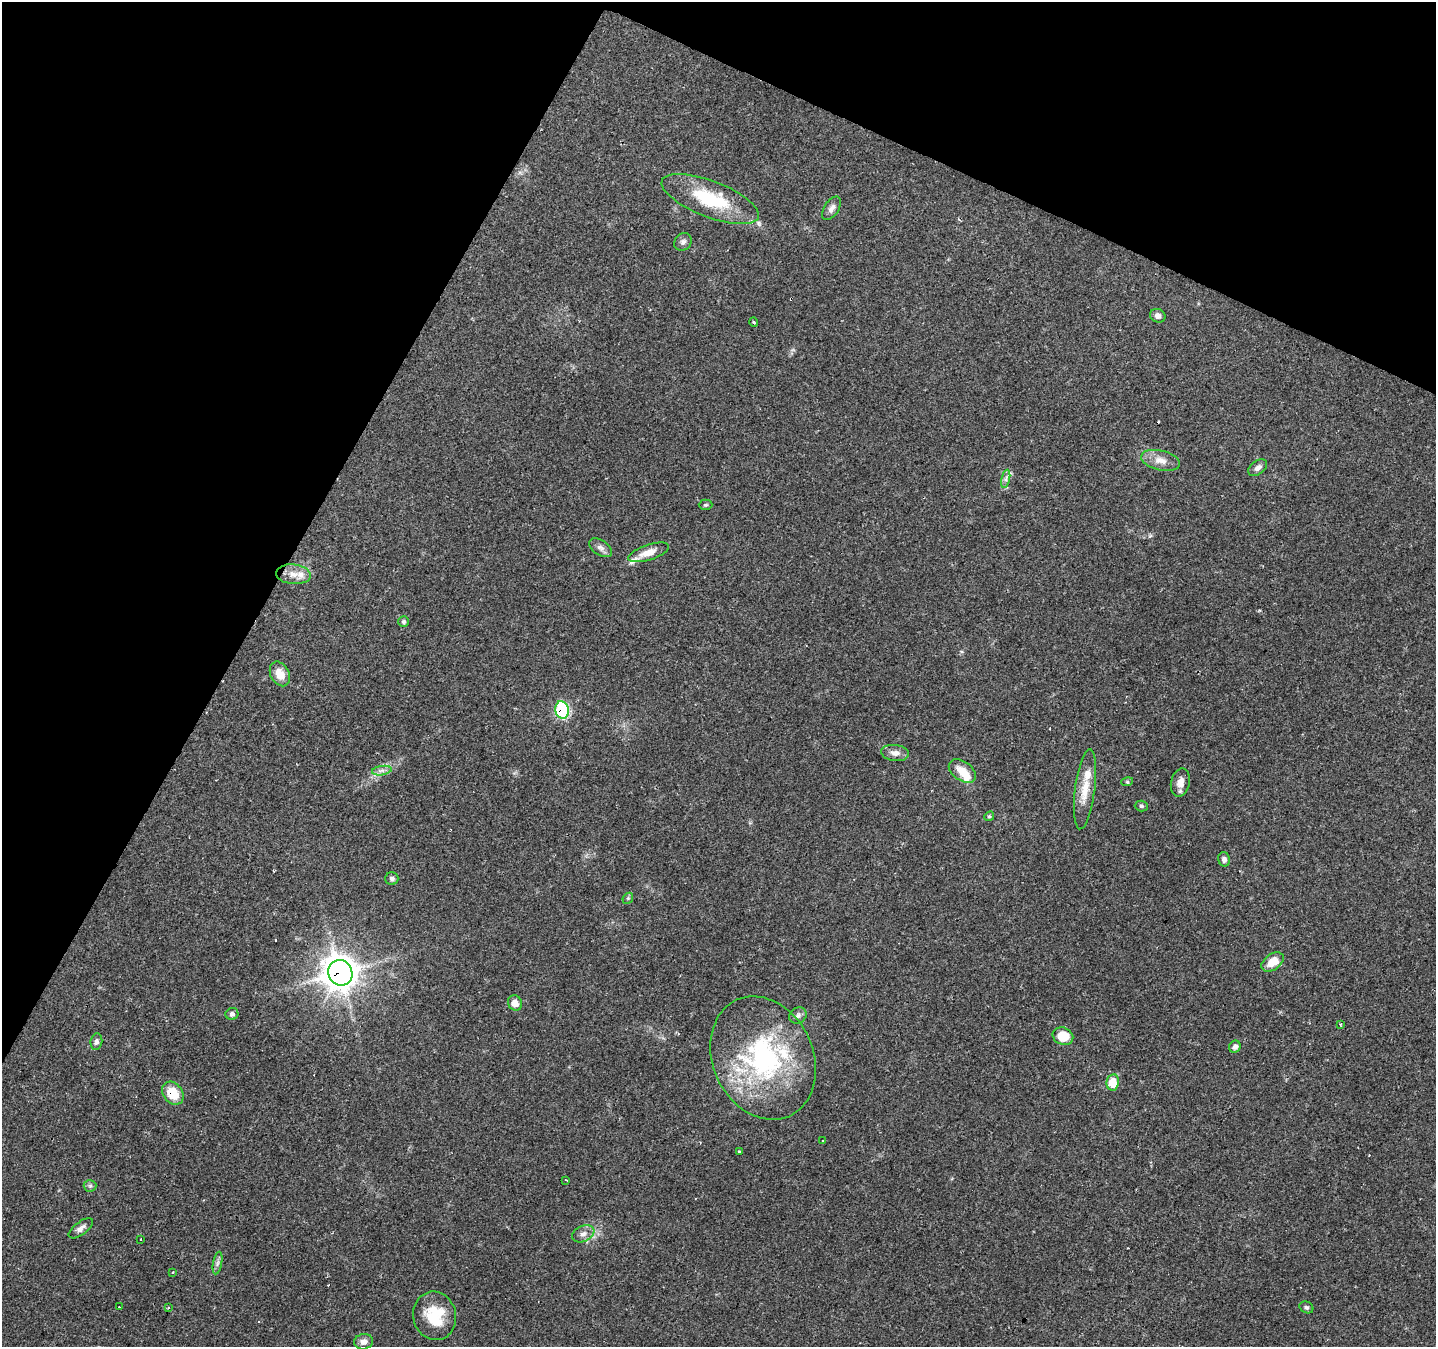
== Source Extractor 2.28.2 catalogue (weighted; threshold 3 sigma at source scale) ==
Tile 2 of 4 x 4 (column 2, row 1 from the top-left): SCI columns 1435-2868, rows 4234-5578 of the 5741 x 5842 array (HDU 1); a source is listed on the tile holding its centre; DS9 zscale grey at full resolution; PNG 1438 x 1349 px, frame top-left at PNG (2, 2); each listed source drawn as its Kron ellipse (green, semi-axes under 4 px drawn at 4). Shown black and unused: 25% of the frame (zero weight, under 2 of 3 exposures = <1% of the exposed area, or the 3 px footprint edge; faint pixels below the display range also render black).
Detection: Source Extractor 2.28.2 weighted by HDU 2 'WHT'; one run over the whole footprint, this tile lists its part. Background 0.106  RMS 0.0056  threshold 0.0254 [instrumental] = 3 sigma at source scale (4.5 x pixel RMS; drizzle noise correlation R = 1.50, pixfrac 1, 0.0396/0.0396 arcsec/px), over >= 5 px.
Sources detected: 65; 1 inside a brighter object's white glare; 8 cosmic-ray / hot-pixel residue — neither listed nor drawn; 4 inside a brighter listed object's ellipse — not listed separately; the other 52 listed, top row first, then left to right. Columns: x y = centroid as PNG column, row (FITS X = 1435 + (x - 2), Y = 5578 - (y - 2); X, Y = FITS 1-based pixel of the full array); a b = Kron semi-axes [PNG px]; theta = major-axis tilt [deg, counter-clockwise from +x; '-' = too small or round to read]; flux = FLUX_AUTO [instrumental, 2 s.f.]
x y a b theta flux
710 199 51 18 -21 35
832 208 13 7 57 2.8
683 242 9 8 - 2
1158 316 8 6 -25 2.5
754 322 5 3 - 0.52
1161 460 20 10 -13 6.1
1258 468 11 6 36 2.3
1006 479 9 4 77 1.6
705 505 7 5 1 0.92
600 548 13 7 -32 2.6
649 552 21 7 18 6.5
293 574 17 10 -6 6.2
404 622 5 5 - 1.2
280 674 13 9 -63 6.9
562 710 9 6 -75 49
895 753 14 8 -7 3.6
382 771 10 4 9 2.1
962 771 15 9 -36 8.1
1127 782 6 4 17 0.65
1180 783 14 9 77 4.4
1085 789 40 10 83 11
1141 806 6 5 - 0.97
989 816 5 4 - 0.77
1224 859 7 6 - 1.7
392 879 6 6 - 1.6
628 898 6 4 47 0.78
1272 962 12 8 35 9
340 973 13 12 - 850
515 1003 8 6 -61 4.9
232 1014 6 6 - 1.5
798 1016 9 8 - 2
1340 1024 3 3 - 0.91
1063 1036 10 8 -21 12
96 1042 8 6 83 1.7
1235 1047 6 5 - 2
763 1058 64 50 -66 99
1113 1082 8 6 80 15
173 1093 12 9 -54 13
822 1141 2 2 - 0.47
740 1151 3 3 - 2.6
566 1180 3 2 - 0.58
90 1186 6 6 - 1.2
81 1228 14 6 37 2.6
583 1234 12 8 23 3.3
140 1239 3 3 - 2
217 1263 11 4 79 1.8
172 1272 3 2 - 0.81
119 1307 2 2 - 0.41
1306 1307 7 5 -29 1.1
168 1308 3 3 - 1.2
435 1316 24 21 -75 19
364 1342 9 7 12 2.9
Overlapping masked pixels (flux is a lower limit): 3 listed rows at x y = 562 710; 340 973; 173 1093